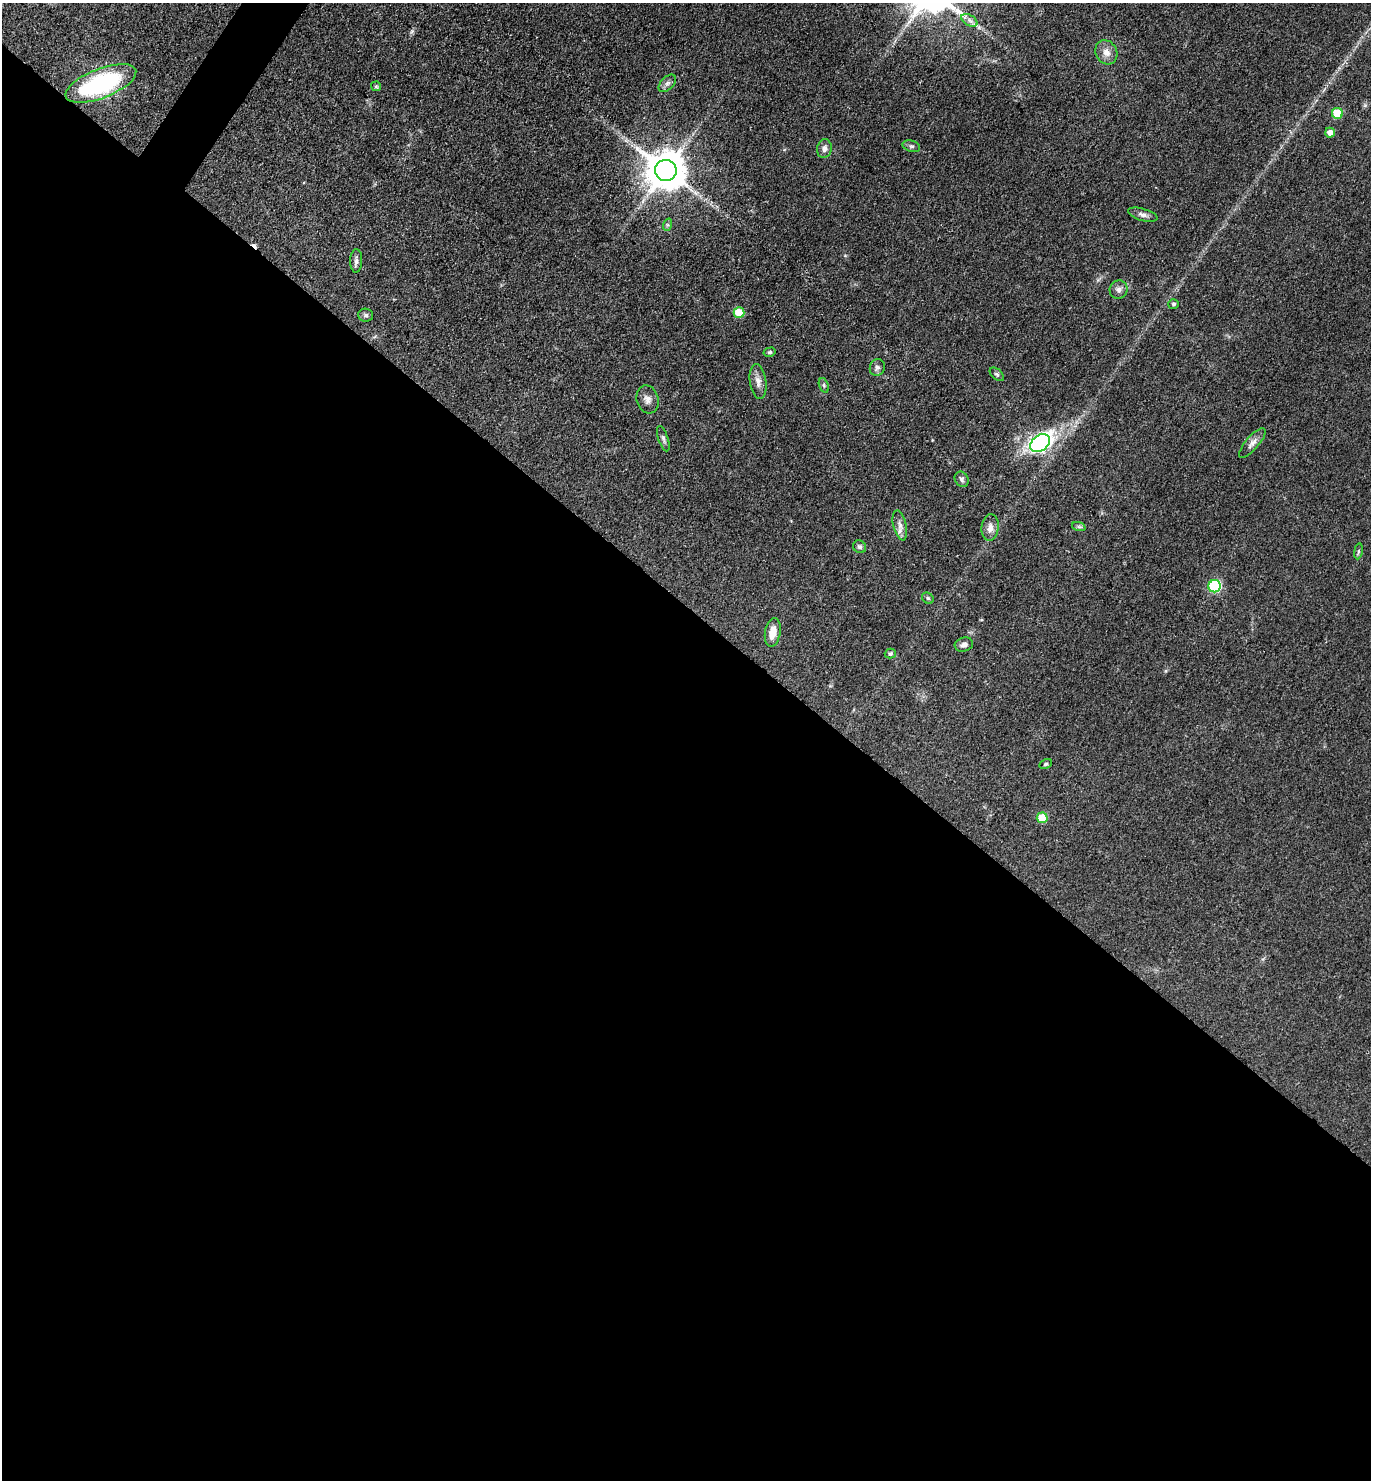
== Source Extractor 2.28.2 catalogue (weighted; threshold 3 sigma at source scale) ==
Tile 14 of 4 x 4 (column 2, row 4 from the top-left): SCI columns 1663-3031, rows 3-1480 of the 5922 x 5917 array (HDU 1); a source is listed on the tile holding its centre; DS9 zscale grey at full resolution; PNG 1373 x 1482 px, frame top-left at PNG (2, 3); each listed source drawn as its Kron ellipse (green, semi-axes under 4 px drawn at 4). Shown black and unused: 60% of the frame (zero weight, under 3 of 4 exposures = <1% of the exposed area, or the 3 px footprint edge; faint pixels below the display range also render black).
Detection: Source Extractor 2.28.2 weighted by HDU 2 'WHT'; one run over the whole footprint, this tile lists its part. Background 0.071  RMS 0.0061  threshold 0.0277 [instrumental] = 3 sigma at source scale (4.5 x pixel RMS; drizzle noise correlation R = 1.50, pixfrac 1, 0.05/0.05 arcsec/px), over >= 5 px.
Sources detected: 40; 1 cosmic-ray / hot-pixel residue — neither listed nor drawn; the other 39 listed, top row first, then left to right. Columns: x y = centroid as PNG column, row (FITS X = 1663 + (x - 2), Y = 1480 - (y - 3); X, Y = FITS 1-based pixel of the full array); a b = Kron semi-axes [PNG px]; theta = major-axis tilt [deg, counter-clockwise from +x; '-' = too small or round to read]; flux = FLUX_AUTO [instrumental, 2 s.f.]
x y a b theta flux
969 20 9 5 -31 2.3
1106 52 12 10 -61 5.1
101 83 37 14 21 86
667 83 10 6 44 2.2
376 86 5 4 - 0.83
1337 113 5 5 - 24
1330 133 5 5 - 4.1
911 146 9 5 -17 1.5
824 149 9 7 78 2.8
666 170 11 10 - 2000
1143 215 15 6 -17 2.8
667 225 6 4 72 0.99
356 261 11 6 88 2.3
1119 290 9 9 - 2.8
1174 304 5 5 - 1.3
739 313 5 5 - 21
366 315 7 6 - 1.5
770 352 6 4 14 1.1
877 368 8 7 - 2.1
997 374 8 5 -44 1.3
758 382 18 8 -82 4.3
824 385 7 4 -71 1.2
648 399 14 11 -74 3.8
663 439 13 5 -71 2
1040 443 11 8 37 180
1252 443 18 6 49 3.6
962 479 8 6 -58 1.7
900 525 15 6 -76 3.6
1079 527 7 4 -19 1.1
990 528 13 8 84 4.4
859 547 7 6 - 1.4
1358 551 8 4 81 0.97
1215 586 6 6 - 61
928 598 6 5 - 1.1
773 632 14 7 81 7.6
964 645 9 7 15 2.6
890 654 5 5 - 1.5
1046 764 7 4 27 0.92
1042 818 5 5 - 20